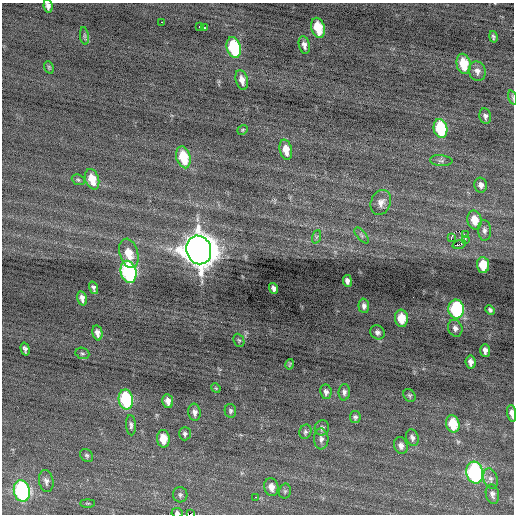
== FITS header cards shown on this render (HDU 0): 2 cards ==
NAXIS1  =                  512 / Axis length
NAXIS2  =                  512 / Axis length

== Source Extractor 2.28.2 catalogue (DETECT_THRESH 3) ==
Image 512 x 512 px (HDU 0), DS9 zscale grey, 1 PNG px = 1 image px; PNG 516 x 516 px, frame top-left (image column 1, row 512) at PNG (2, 3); each listed source drawn as its Kron ellipse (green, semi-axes under 4 px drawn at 4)
Background -0.116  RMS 0.77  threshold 2.3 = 3 sigma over >= 5 px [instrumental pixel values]
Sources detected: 85; all 85 listed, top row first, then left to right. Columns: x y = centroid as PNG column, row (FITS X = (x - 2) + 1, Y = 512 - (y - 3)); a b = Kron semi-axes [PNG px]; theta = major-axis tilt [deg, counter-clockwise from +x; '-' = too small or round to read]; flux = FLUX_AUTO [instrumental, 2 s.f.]
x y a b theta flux
48 6 7 4 -83 190
162 22 3 2 - 100
199 27 3 2 - 220
205 28 3 3 - 530
318 28 10 6 -75 1500
84 36 9 4 -82 120
493 37 6 4 -77 95
304 45 9 5 -78 240
234 48 11 7 -75 3900
464 64 10 7 -78 1300
49 67 6 4 -70 70
477 71 10 8 -71 260
242 80 10 6 -76 330
512 97 7 3 -71 60
485 116 8 5 -79 150
441 129 10 7 -80 3000
243 130 6 4 37 63
286 150 10 6 -77 590
183 157 11 7 -74 1800
441 161 11 5 -5 150
92 179 10 7 -72 840
78 180 7 5 -22 93
481 185 7 6 - 220
381 202 13 10 68 340
474 220 9 7 -79 720
484 230 10 6 -87 180
362 235 9 4 -51 110
465 235 2 2 - 500
316 237 7 4 70 94
451 238 4 2 - 780
465 240 4 3 - 97
459 244 7 3 18 570
199 250 14 12 -71 95000
129 253 15 9 -74 910
483 265 8 6 -85 1100
128 272 11 7 -75 9600
347 281 6 4 -83 190
93 288 6 4 -74 120
274 288 5 4 - 170
82 298 7 4 -75 220
364 306 7 5 -86 170
456 309 9 7 -87 4900
490 310 5 4 - 110
401 318 8 6 -84 810
455 328 8 7 - 190
377 332 7 6 - 170
97 333 7 5 -78 230
239 340 7 5 -66 83
25 349 6 4 -75 130
485 350 6 5 - 240
82 353 7 5 -20 93
471 362 6 5 - 240
290 364 5 3 - 59
216 388 5 4 - 47
326 392 7 5 -82 170
344 392 8 5 87 160
409 395 7 5 -53 96
126 399 10 7 -80 3900
168 401 7 5 -79 270
230 411 7 5 -78 110
194 412 8 6 -86 220
512 413 8 4 -81 260
355 417 6 5 - 120
453 424 9 6 -75 1300
131 425 10 5 -86 140
322 428 8 7 - 130
305 432 7 6 - 110
185 434 7 6 - 120
412 438 8 6 -73 180
163 439 9 6 -85 860
321 439 10 7 -87 230
401 446 8 6 -75 230
87 455 7 5 -45 100
475 473 11 8 -75 7500
490 479 10 7 -73 200
46 481 11 7 -79 210
271 487 9 7 -78 330
22 491 11 8 -79 8300
285 491 7 5 77 86
492 494 10 6 -77 190
180 495 7 7 - 120
256 497 3 2 - 200
88 503 7 3 0 60
177 513 6 4 -8 120
191 514 3 2 - 1600
At the frame edge (FLAGS 8, measured only in part): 5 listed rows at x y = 48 6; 512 97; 512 413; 177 513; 191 514